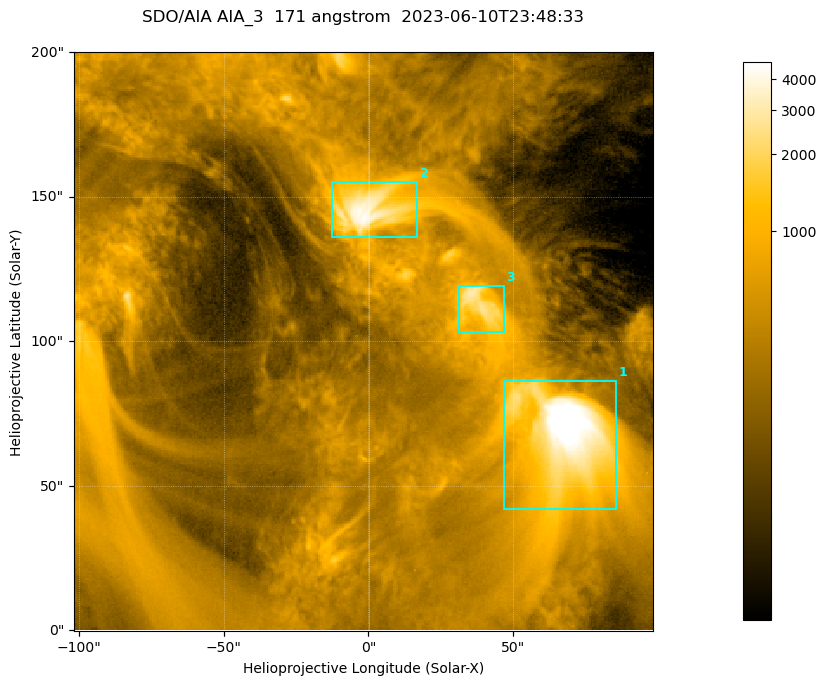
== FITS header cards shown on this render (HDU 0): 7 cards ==
TELESCOP= 'SDO/AIA '           / For AIA: SDO/AIA
INSTRUME= 'AIA_3   '           / For AIA: AIA_ATA1, AIA_ATA2, AIA_ATA3 or AIA_AT
WAVELNTH=                  171 / [angstrom] Wavelength
WAVEUNIT= 'angstrom'           / Wavelength unit: angstrom
DATE-OBS= '2023-06-10T23:48:33.351' / [ISO] Date when observation started; ISO 8
CTYPE1  = 'HPLN-TAN'           / CTYPE1; Typically HPLN
CTYPE2  = 'HPLT-TAN'           / CTYPE2; Typically HPLT

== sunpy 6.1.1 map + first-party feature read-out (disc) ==
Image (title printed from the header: SDO/AIA AIA_3  171 angstrom  2023-06-10T23:48:33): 334 x 334 px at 0.599 arcsec/px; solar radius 945 arcsec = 1577 px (partial field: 1.4% of the solar disc is inside the frame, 100% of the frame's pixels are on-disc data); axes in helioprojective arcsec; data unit not stated in the header (colour bar unlabelled)
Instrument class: DISC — disc imager (sunpy class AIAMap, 171 A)
Bright regions (active regions / flare kernels): reference = the on-disc median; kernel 3 px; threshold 5 sigma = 1102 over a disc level ~354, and >= 1.15x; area >= 111 px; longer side >= 4 px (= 2.4 arcsec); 3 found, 3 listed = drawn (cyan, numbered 1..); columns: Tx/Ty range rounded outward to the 2 arcsec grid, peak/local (2 s.f.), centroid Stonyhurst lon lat
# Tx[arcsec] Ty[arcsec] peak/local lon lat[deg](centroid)
1 46..86 42..86 18 +4 +4
2 -14..18 136..156 12 +0 +9
3 30..48 102..120 8.5 +2 +7